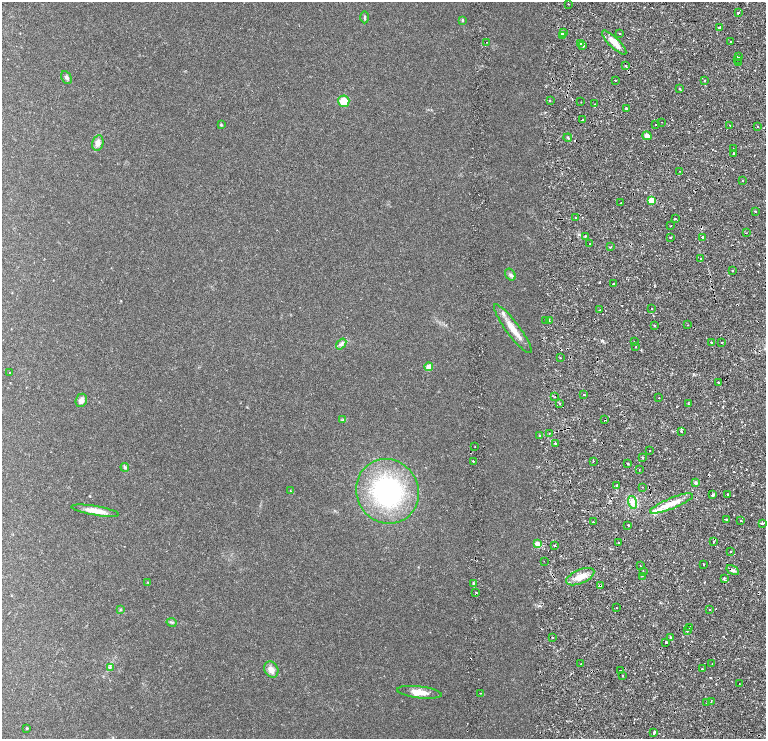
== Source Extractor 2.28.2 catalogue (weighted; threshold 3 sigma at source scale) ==
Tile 7 of 4 x 3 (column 3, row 2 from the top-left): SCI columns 3342-4868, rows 1608-3081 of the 6634 x 4695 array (HDU 1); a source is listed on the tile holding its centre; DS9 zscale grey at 2 x 2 block average (1 PNG px = mean of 2 x 2 image px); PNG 768 x 741 px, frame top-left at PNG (2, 2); each listed source drawn as its Kron ellipse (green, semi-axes under 4 px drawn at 4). Shown black and unused: <1% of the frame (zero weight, under 2 of 4 exposures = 5% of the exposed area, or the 3 px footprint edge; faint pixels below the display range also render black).
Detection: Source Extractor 2.28.2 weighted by HDU 2 'WHT'; one run over the whole footprint, this tile lists its part. Background 0.0253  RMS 0.0041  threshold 0.0185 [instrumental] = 3 sigma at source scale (4.5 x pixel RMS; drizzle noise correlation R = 1.50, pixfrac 1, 0.0396/0.0396 arcsec/px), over >= 5 px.
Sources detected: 157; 9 cosmic-ray / hot-pixel residue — neither listed nor drawn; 2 inside a brighter listed object's ellipse — not listed separately; the other 146 listed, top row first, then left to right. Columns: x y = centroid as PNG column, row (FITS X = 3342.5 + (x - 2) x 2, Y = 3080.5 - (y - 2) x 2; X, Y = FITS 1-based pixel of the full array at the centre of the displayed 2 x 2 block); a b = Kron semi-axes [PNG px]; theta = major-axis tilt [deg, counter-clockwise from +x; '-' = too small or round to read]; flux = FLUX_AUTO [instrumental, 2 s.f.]
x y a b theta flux
568 4 2 2 - 0.43
738 13 3 2 - 3.6
365 17 6 2 90 0.85
462 20 4 3 - 0.72
719 27 3 2 - 2.1
564 33 3 2 - 3.7
619 33 2 2 - 5
563 35 2 2 - 2.4
486 42 2 2 - 0.82
614 42 16 5 -44 7.4
731 42 2 2 - 2
581 44 2 2 - 1.8
583 46 2 2 - 17
738 57 2 2 - 7.1
738 59 2 2 - 2
738 63 2 2 - 5.6
626 66 2 2 - 0.95
66 77 7 5 -62 1.6
615 80 2 2 - 1.5
704 81 2 2 - 0.8
679 88 2 2 - 0.77
344 101 6 5 - 11
550 101 2 2 - 0.94
581 102 2 2 - 0.32
595 104 2 2 - 0.31
627 109 2 2 - 5.8
583 120 2 2 - 3.5
662 122 2 2 - 0.59
221 125 3 3 - 0.76
656 125 2 2 - 0.37
730 125 2 2 - 1.7
758 126 2 2 - 0.55
647 136 4 4 - 3.8
568 138 4 2 - 0.63
98 143 8 5 77 4.2
733 149 2 2 - 0.82
733 153 2 2 - 2.9
680 171 2 2 - 0.55
743 181 2 2 - 0.78
651 200 3 3 - 21
621 203 2 2 - 2.1
755 211 2 2 - 0.93
576 218 2 2 - 1.4
675 219 3 2 - 0.89
670 226 2 2 - 0.53
746 233 2 2 - 0.54
585 236 2 2 - 1
670 238 2 2 - 0.54
703 238 4 2 - 9.7
590 244 2 2 - 1.1
610 247 3 2 - 0.56
701 259 2 2 - 0.46
733 271 2 2 - 2.9
510 275 6 4 -56 2
613 283 3 2 - 2.4
651 309 2 2 - 0.6
600 310 2 2 - 0.53
546 321 2 2 - 1.7
549 321 2 2 - 0.47
687 325 2 2 - 0.43
654 326 2 2 - 1.1
513 329 30 6 -53 11
634 341 2 2 - 0.57
711 342 2 2 - 2.3
722 342 2 2 - 1.2
341 344 6 3 52 1.8
636 347 2 2 - 0.96
560 358 2 2 - 0.76
429 367 4 4 - 7.2
10 373 2 2 - 0.33
718 382 2 2 - 1.5
584 394 2 2 - 2.2
554 397 2 2 - 0.34
659 398 2 2 - 0.43
81 400 7 5 67 3.9
560 403 2 2 - 0.43
688 403 2 2 - 0.53
343 420 4 3 - 0.8
605 420 2 2 - 2.9
681 431 2 2 - 2.7
549 433 3 2 - 0.47
539 435 2 2 - 3.6
555 444 3 2 - 1.7
475 447 2 2 - 1
649 451 2 2 - 1.7
643 458 2 2 - 1.7
473 461 2 2 - 0.68
593 461 2 2 - 0.52
628 463 2 2 - 2.4
125 467 4 3 - 1.3
639 470 2 2 - 0.46
695 483 4 3 - 1.3
617 485 2 2 - 1
642 487 2 2 - 0.66
290 491 3 2 - 0.42
387 491 33 31 -58 100
728 494 2 2 - 1.2
713 495 4 3 - 1
633 502 6 4 -73 3.4
671 503 23 5 22 13
95 511 24 4 -9 9
727 519 2 2 - 3
741 521 2 2 - 2.2
593 522 2 2 - 0.44
762 523 2 2 - 3.9
628 525 2 2 - 17
619 542 2 2 - 0.46
713 542 2 2 - 0.52
538 544 3 3 - 13
555 546 2 2 - 1
731 551 2 2 - 0.61
544 561 2 2 - 0.6
704 564 2 2 - 0.77
640 566 2 2 - 0.55
733 570 7 2 -33 1.4
643 571 2 2 - 0.39
642 576 2 2 - 0.45
580 577 15 7 23 9.4
724 579 2 2 - 8.1
148 582 3 2 - 0.3
473 583 2 2 - 0.52
600 586 3 2 - 5.2
476 593 2 2 - 0.89
617 608 2 2 - 0.27
710 609 2 2 - 0.41
120 610 3 2 - 0.55
171 622 5 2 - 1
690 627 2 2 - 3.9
687 631 2 2 - 3
552 637 2 2 - 2.1
670 637 2 2 - 2.3
666 642 2 2 - 2.6
581 664 2 2 - 0.6
712 664 2 2 - 0.43
110 668 4 2 - 0.84
702 669 2 2 - 0.88
271 670 8 6 -61 5
620 670 2 2 - 6.8
623 676 2 2 - 1.2
739 684 2 2 - 0.35
419 692 22 6 -7 8.9
480 693 2 2 - 1
711 701 2 2 - 0.54
706 703 2 2 - 1.7
27 728 3 2 - 0.65
654 733 2 2 - 4.7
Overlapping masked pixels (flux is a lower limit): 4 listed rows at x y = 738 57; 605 420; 724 579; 600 586
Diffuse or blended objects may show on this block-average render without a row.